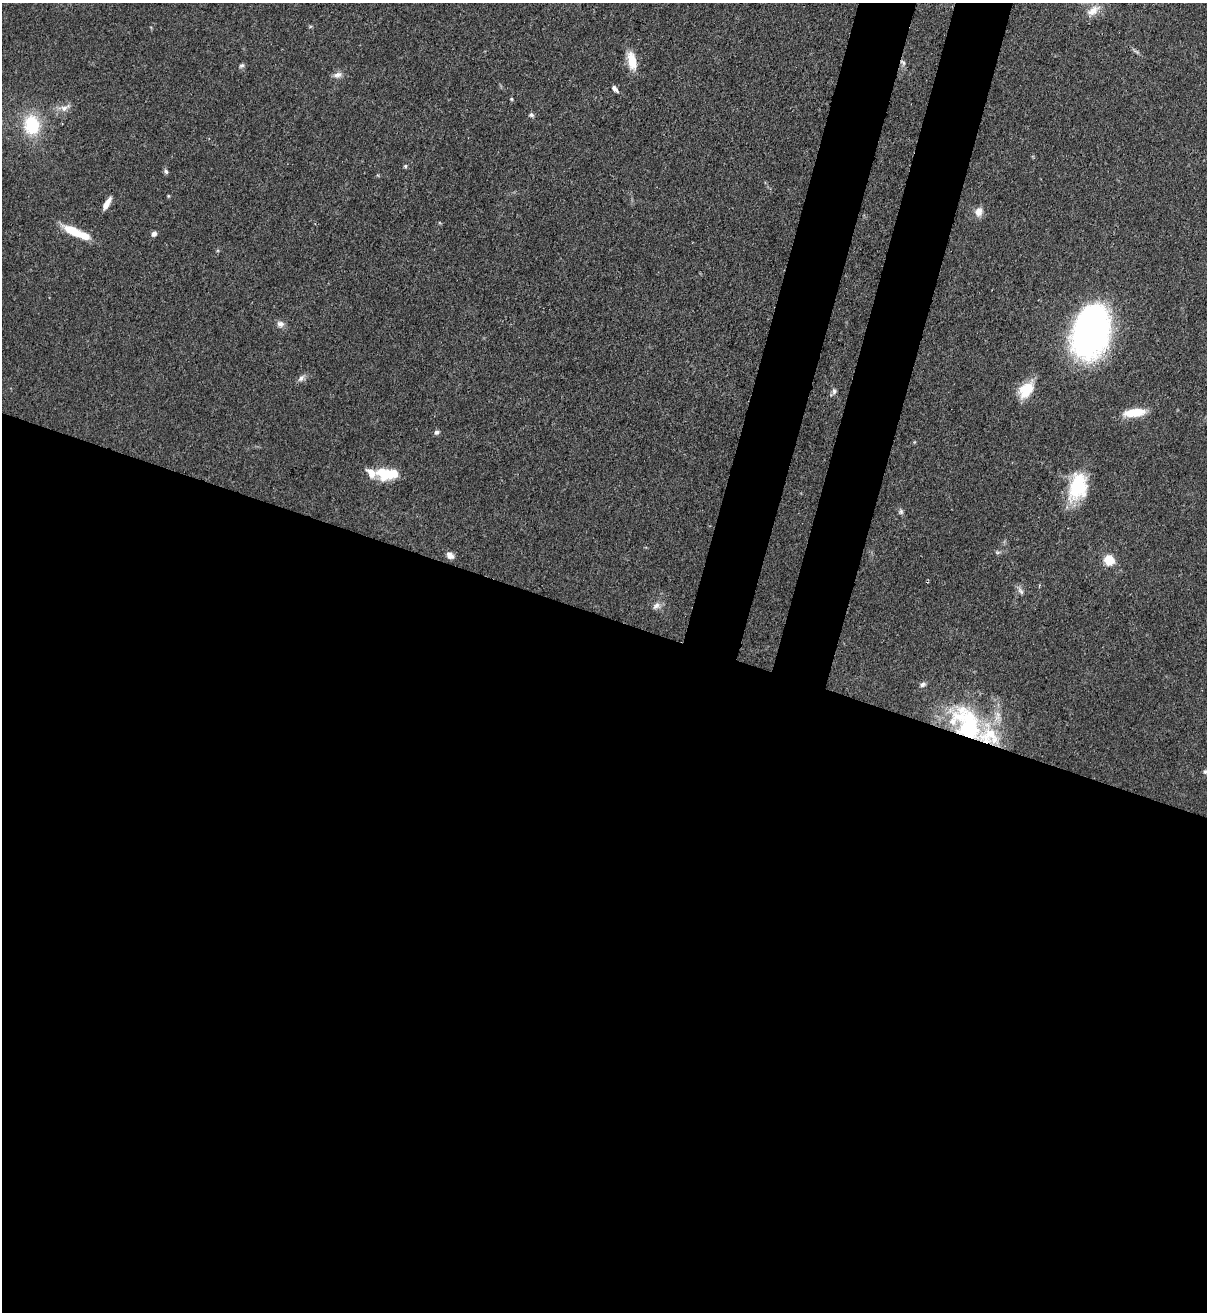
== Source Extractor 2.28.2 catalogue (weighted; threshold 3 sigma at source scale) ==
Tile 14 of 4 x 4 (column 2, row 4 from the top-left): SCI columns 1423-2627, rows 31-1340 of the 5380 x 5305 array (HDU 1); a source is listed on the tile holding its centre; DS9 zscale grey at full resolution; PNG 1209 x 1314 px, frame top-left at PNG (2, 3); no overlay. Shown black and unused: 58% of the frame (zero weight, under 3 of 4 exposures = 7% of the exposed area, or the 3 px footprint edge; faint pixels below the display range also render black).
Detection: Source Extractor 2.28.2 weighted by HDU 2 'WHT'; one run over the whole footprint, this tile lists its part. Background 0.102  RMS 0.0041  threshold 0.0186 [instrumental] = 3 sigma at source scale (4.5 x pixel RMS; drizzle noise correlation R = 1.50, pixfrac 1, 0.05/0.05 arcsec/px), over >= 5 px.
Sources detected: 39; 1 inside a brighter object's white glare — not listed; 3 inside a brighter listed object's ellipse — not listed separately; the other 35 listed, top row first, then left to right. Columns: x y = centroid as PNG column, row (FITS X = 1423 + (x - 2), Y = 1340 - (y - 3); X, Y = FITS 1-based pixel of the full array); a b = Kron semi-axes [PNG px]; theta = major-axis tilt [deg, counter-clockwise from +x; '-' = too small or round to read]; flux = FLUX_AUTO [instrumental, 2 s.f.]
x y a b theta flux
1093 11 19 10 36 4.6
632 61 23 10 -77 7.3
903 62 9 5 -45 0.99
241 65 7 5 36 0.89
337 75 12 7 16 2
615 89 10 5 -50 1.5
511 99 4 4 - 0.4
65 108 15 7 25 2.8
531 115 6 5 - 0.91
32 125 21 17 -82 19
405 166 5 4 - 0.58
166 171 7 4 -62 0.95
168 196 4 4 - 0.42
107 203 15 5 61 3.4
978 212 11 9 69 3.3
73 231 23 8 -26 11
154 234 6 5 - 1.4
280 324 9 8 - 1.9
1091 331 45 29 75 150
301 378 11 6 44 1.6
1026 390 22 15 49 9.3
834 391 9 6 90 1.2
1135 412 22 8 6 11
436 432 6 5 - 1.1
382 472 16 14 -44 9.4
1078 486 32 19 76 22
901 512 7 6 - 0.95
997 552 6 4 -18 0.63
450 555 9 6 -41 2.5
1109 560 7 7 - 12
1021 591 11 6 -53 1.5
656 606 11 8 33 2
923 684 7 5 32 1.1
967 724 54 34 -51 53
1205 772 6 5 - 0.76
Overlapping masked pixels (flux is a lower limit): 2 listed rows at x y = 903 62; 967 724